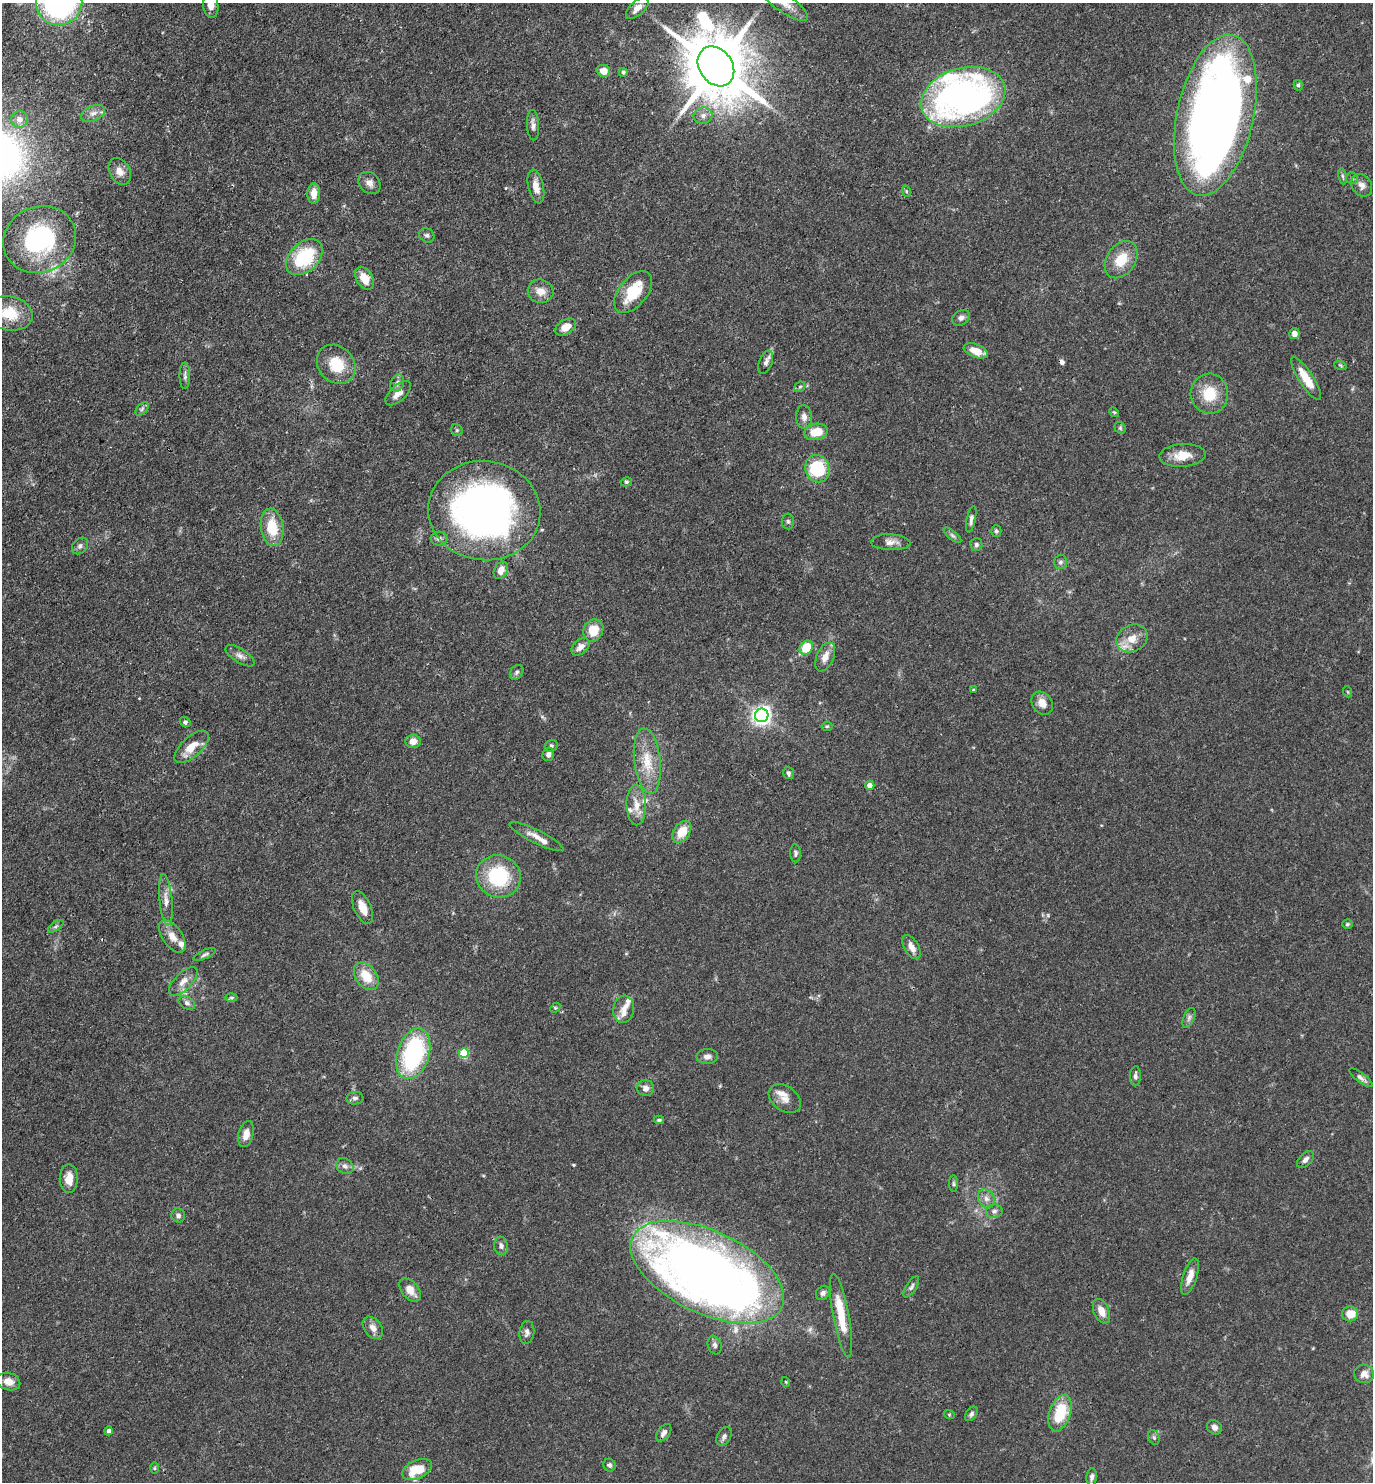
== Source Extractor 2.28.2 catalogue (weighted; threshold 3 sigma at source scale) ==
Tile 11 of 4 x 4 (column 3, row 3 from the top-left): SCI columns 3033-4403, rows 1481-2960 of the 5924 x 5919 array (HDU 1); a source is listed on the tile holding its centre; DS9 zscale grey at full resolution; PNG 1375 x 1484 px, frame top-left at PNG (2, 3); each listed source drawn as its Kron ellipse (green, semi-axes under 4 px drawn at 4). Shown black and unused: <1% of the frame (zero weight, under 3 of 4 exposures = <1% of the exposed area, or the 3 px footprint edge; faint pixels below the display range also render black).
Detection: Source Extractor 2.28.2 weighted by HDU 2 'WHT'; one run over the whole footprint, this tile lists its part. Background 0.0878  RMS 0.0038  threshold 0.017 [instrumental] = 3 sigma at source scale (4.5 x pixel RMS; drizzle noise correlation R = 1.50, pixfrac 1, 0.05/0.05 arcsec/px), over >= 5 px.
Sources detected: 161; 3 inside a brighter object's white glare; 1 cosmic-ray / hot-pixel residue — neither listed nor drawn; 10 inside a brighter listed object's ellipse — not listed separately; the other 147 listed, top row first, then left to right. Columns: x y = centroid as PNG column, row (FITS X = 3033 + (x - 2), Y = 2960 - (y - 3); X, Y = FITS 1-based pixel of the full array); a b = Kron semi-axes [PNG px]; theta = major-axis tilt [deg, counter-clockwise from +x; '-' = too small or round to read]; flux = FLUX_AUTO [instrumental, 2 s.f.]
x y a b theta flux
59 3 23 22 - 89
783 3 29 9 -34 5
211 5 13 7 -83 4.2
637 8 14 7 42 2.9
716 66 21 16 -55 3200
603 71 7 6 - 4.4
623 72 4 4 - 0.64
1298 85 5 4 - 0.73
963 97 43 29 16 150
93 113 13 7 24 2.2
1215 115 82 38 77 380
703 116 9 8 - 1.9
19 119 8 8 - 2.8
533 125 15 6 -87 1.8
120 171 14 10 -62 3.3
1343 176 8 4 -81 0.69
1352 178 6 5 - 0.7
369 183 12 10 -44 2.3
1362 185 12 9 -56 2.2
536 187 17 8 -78 4.1
906 191 6 3 -72 0.52
314 193 10 6 88 4
427 235 8 6 -32 1
40 239 37 33 24 47
304 257 21 14 43 24
1121 260 20 14 56 8.8
364 278 12 8 -59 5.6
541 291 13 11 -18 3.8
633 292 24 14 50 13
10 313 23 17 -13 11
961 318 9 7 32 1.5
566 327 11 7 30 4.1
1294 333 5 5 - 2.1
976 351 13 6 -22 5.5
766 362 12 6 69 1.7
336 364 21 17 -47 11
1340 365 6 4 -19 0.57
185 376 13 5 90 1.2
1306 379 25 7 -57 7.6
397 383 9 6 70 1.3
800 387 6 5 - 0.61
398 393 15 8 43 3.4
1209 394 20 18 -86 11
142 409 8 4 46 0.83
1114 412 5 4 - 0.49
804 417 12 8 -88 2.1
1120 428 6 5 - 0.6
457 430 6 5 - 0.63
816 432 12 8 12 7.4
1182 455 23 11 3 5.9
817 469 14 12 -68 21
626 482 5 4 - 0.65
484 511 56 49 -7 190
971 519 13 4 78 1.3
788 521 8 6 -89 0.86
272 527 19 11 -83 11
996 531 6 5 - 0.7
952 535 11 4 -40 0.97
439 539 8 7 - 1.3
890 542 20 8 -2 2.7
976 545 6 6 - 0.96
80 546 9 7 46 1.3
1060 562 7 6 - 1
501 570 9 6 61 3
593 630 11 9 65 7.2
1132 638 16 13 28 5.7
580 647 10 7 41 2.7
806 648 8 6 48 11
240 656 16 7 -32 2
825 657 15 8 65 3.5
517 672 8 6 54 0.95
973 690 4 3 - 0.38
1348 692 5 3 - 0.36
1042 703 12 10 -52 3.3
762 715 7 6 - 190
185 722 5 5 - 0.85
827 726 5 5 - 0.49
413 741 7 6 - 3.1
551 746 6 6 - 0.79
192 747 21 10 42 6
548 754 7 5 76 1.7
647 761 33 13 -83 9.8
788 773 6 5 - 1
870 785 4 4 - 2.7
636 805 20 10 -89 4.9
682 832 12 8 55 6.7
536 837 30 6 -26 3.4
795 853 9 5 -87 0.94
498 876 22 21 - 25
166 900 25 6 -84 3.5
363 908 18 8 -66 4.4
1347 924 5 4 - 0.63
56 926 9 4 35 0.79
172 936 18 10 -56 4.4
911 947 13 7 -60 3.1
205 954 12 4 24 0.98
366 976 15 10 -53 7.8
183 981 18 8 46 3.3
231 998 6 4 0 0.6
187 1003 9 6 -32 1.3
555 1008 6 4 47 0.54
624 1009 14 10 81 3.6
1189 1018 10 5 66 1.2
464 1053 5 5 - 19
413 1054 26 16 72 47
707 1056 11 7 2 1.7
1135 1076 10 5 88 1.2
1361 1078 14 4 -37 1.4
645 1088 9 8 - 1.9
355 1098 8 6 6 1.1
785 1099 18 12 -35 3.5
659 1120 5 4 - 0.62
246 1134 13 7 76 3.2
1305 1160 10 6 46 1.4
345 1166 9 7 -34 1.6
69 1179 14 9 88 4.3
953 1184 8 4 -90 0.66
986 1199 9 8 - 1.9
994 1211 8 6 5 1.2
178 1215 7 6 - 1.2
501 1246 9 7 -83 1.5
707 1272 83 41 -25 400
1190 1276 19 7 71 4.2
911 1287 12 5 57 1.1
410 1290 13 8 -50 3.9
823 1293 8 6 49 1.4
1101 1311 13 7 -67 3.8
1350 1314 8 7 - 5.5
841 1315 42 8 -79 12
373 1328 12 8 -53 2.6
527 1332 11 7 81 1.5
715 1345 9 7 -71 1.3
1364 1374 10 9 - 2.9
9 1382 12 8 -16 3.3
786 1382 5 3 - 0.34
1060 1413 19 10 71 15
949 1414 5 3 - 0.39
971 1414 8 5 53 0.88
1214 1427 8 7 - 1.8
109 1431 4 4 - 1.2
664 1433 10 6 53 1.6
724 1436 10 6 59 1.2
1154 1437 7 5 -69 0.82
609 1465 6 6 - 1.1
154 1468 6 4 90 0.42
417 1470 16 9 24 10
1092 1477 9 5 84 1.4
Overlapping masked pixels (flux is a lower limit): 3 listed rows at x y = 716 66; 1215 115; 707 1272
Isophote crosses this tile's border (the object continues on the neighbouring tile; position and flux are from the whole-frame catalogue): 5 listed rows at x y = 59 3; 783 3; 211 5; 637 8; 10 313